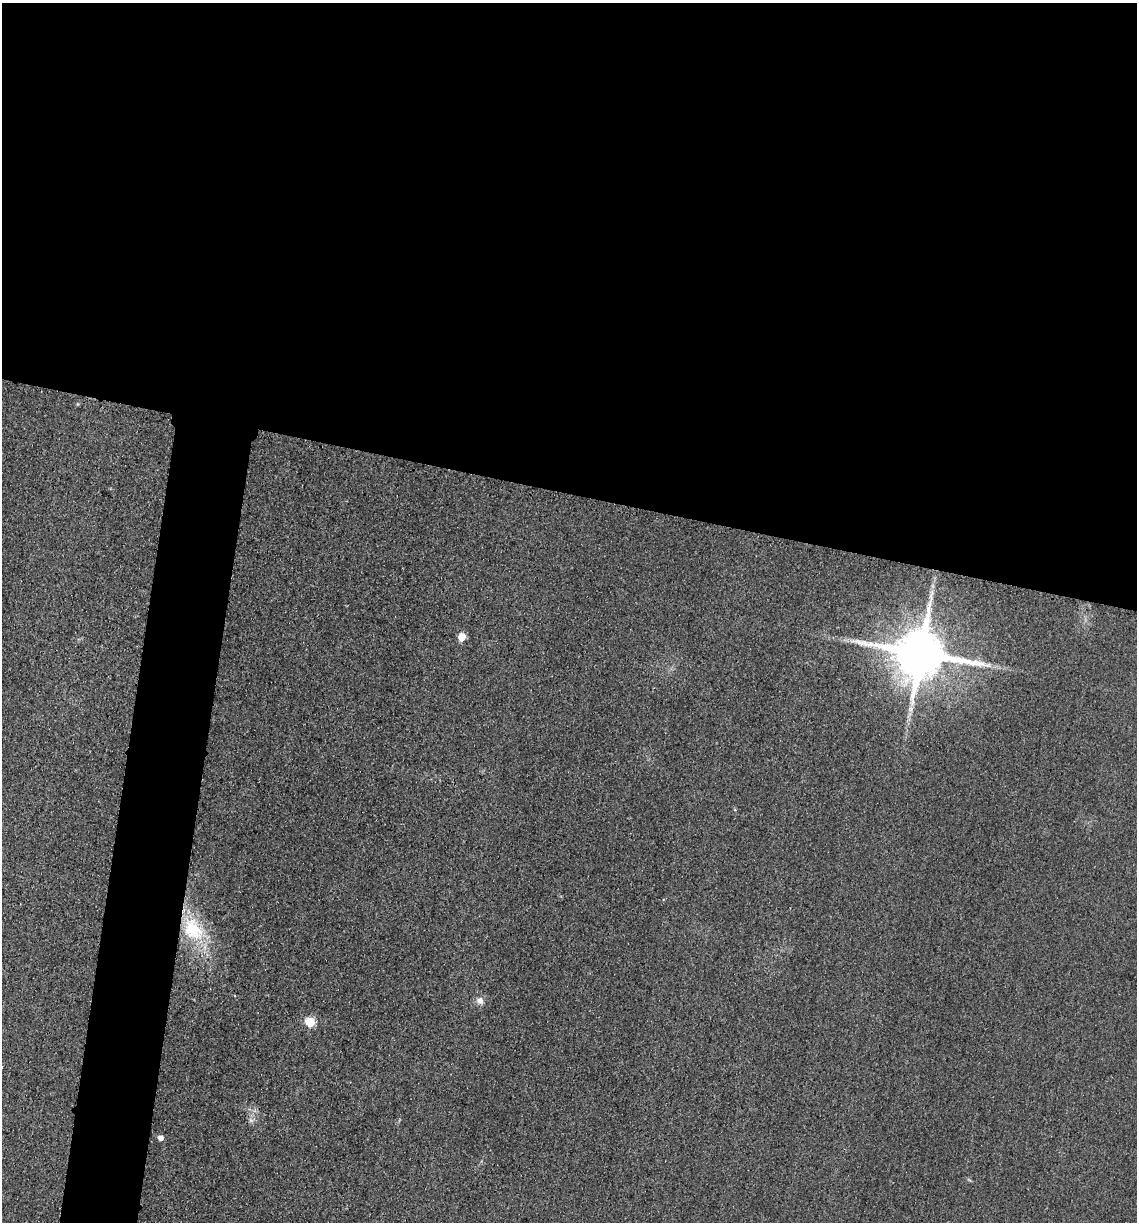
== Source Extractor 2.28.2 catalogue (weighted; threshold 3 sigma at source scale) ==
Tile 3 of 4 x 4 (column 3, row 1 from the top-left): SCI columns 2528-3662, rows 3682-4901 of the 4939 x 4919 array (HDU 1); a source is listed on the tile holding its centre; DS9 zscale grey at full resolution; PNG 1139 x 1224 px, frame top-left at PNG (2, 3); no overlay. Shown black and unused: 45% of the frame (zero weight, under 3 of 4 exposures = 3% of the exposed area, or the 3 px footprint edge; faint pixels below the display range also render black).
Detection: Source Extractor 2.28.2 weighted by HDU 2 'WHT'; one run over the whole footprint, this tile lists its part. Background 0.0863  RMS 0.018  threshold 0.0816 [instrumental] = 3 sigma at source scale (4.5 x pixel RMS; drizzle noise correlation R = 1.50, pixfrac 1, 0.05/0.05 arcsec/px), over >= 5 px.
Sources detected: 7; all 7 listed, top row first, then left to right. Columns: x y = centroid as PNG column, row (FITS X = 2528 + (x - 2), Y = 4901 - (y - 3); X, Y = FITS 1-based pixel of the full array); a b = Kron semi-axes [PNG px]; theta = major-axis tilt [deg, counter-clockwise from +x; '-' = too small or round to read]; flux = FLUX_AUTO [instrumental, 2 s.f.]
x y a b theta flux
462 637 5 5 - 40
921 654 15 13 -9 12000
911 709 8 7 - 7.9
193 929 33 24 -54 110
480 1001 9 8 - 10
310 1022 5 5 - 96
161 1138 5 5 - 9.3